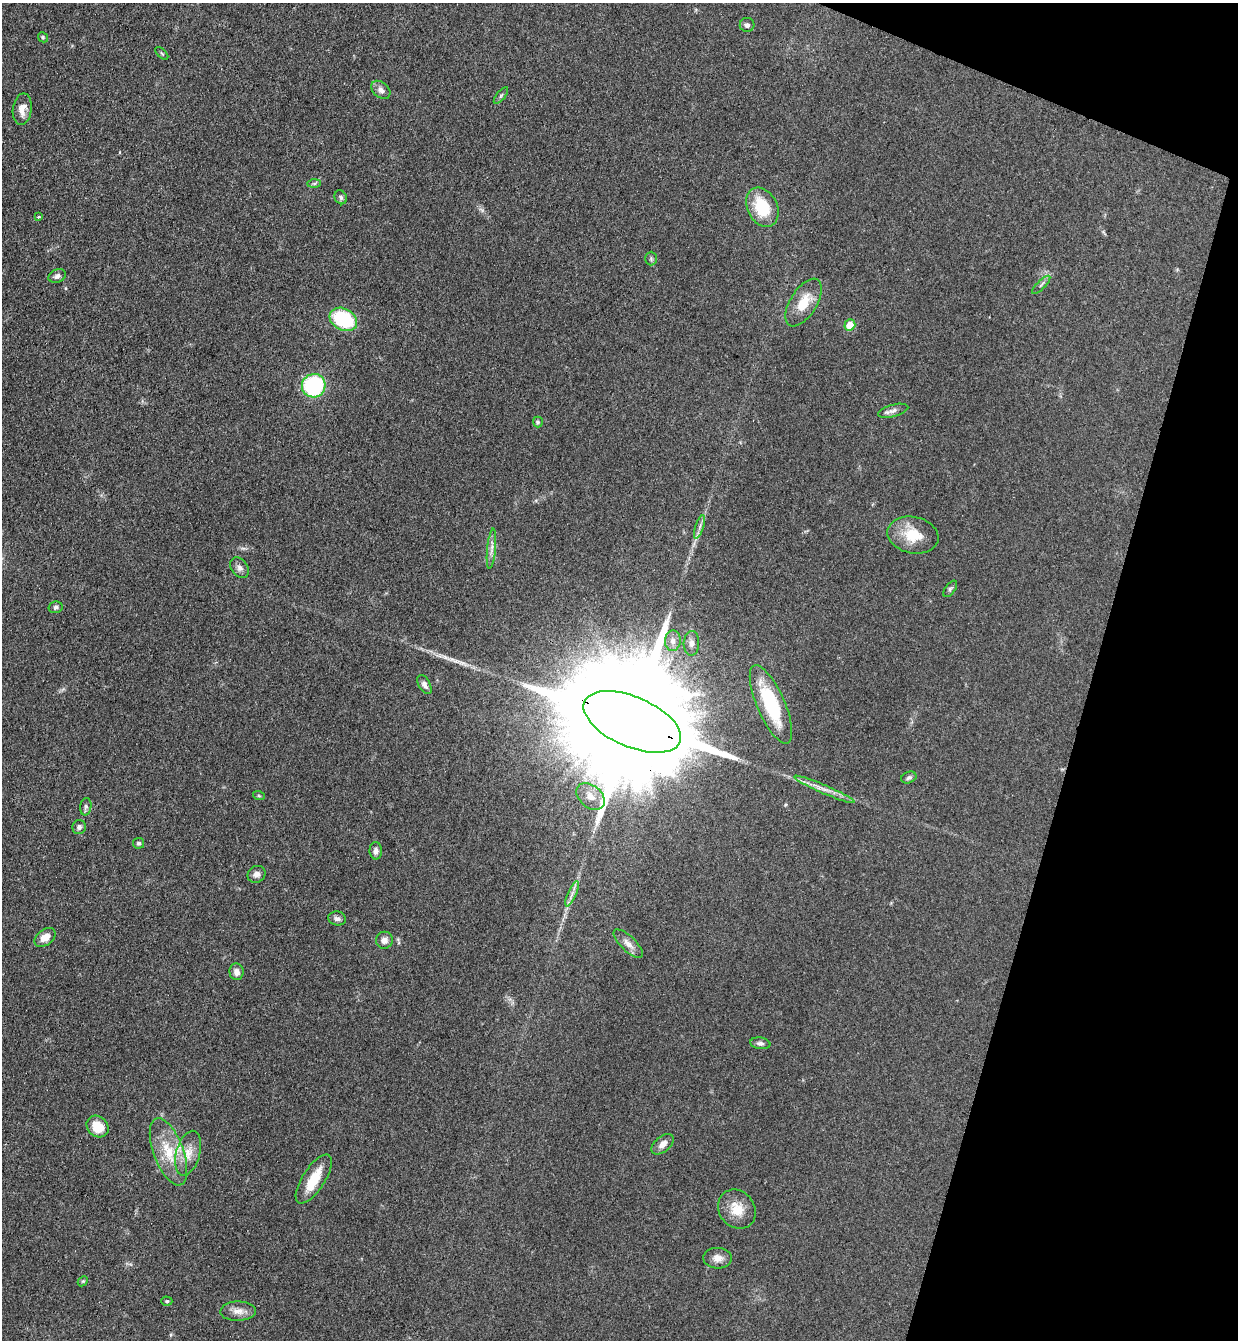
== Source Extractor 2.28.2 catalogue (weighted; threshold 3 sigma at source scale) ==
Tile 8 of 4 x 4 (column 4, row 2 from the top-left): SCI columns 3895-5130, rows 2699-4036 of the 5447 x 5397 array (HDU 1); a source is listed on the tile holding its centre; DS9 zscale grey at full resolution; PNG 1240 x 1342 px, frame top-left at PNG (2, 3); each listed source drawn as its Kron ellipse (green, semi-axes under 4 px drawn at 4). Shown black and unused: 14% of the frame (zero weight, under 3 of 4 exposures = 5% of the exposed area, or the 3 px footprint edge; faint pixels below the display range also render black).
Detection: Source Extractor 2.28.2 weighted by HDU 2 'WHT'; one run over the whole footprint, this tile lists its part. Background 0.0996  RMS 0.0071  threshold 0.0317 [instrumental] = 3 sigma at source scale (4.5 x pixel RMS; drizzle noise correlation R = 1.50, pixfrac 1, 0.05/0.05 arcsec/px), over >= 5 px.
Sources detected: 58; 1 inside a brighter object's white glare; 1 long thin detection or spike segment (spike, bleed or trail) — neither listed nor drawn; the other 56 listed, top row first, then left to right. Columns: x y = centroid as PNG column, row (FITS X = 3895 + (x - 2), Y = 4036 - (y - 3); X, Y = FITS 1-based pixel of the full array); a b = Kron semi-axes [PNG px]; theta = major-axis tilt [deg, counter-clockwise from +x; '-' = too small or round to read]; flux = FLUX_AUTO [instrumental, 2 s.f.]
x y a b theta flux
747 25 7 7 - 2.1
43 37 5 4 - 0.94
162 53 8 3 -45 0.82
381 90 11 7 -41 3.6
501 96 10 3 50 1.2
22 109 16 9 82 6.2
314 184 7 4 1 1.2
341 197 7 6 - 1.5
762 207 21 15 -64 27
39 217 3 3 - 0.72
651 259 7 5 90 1.3
57 276 9 6 22 2.6
1041 285 12 3 45 1.5
804 303 27 13 58 15
343 319 14 10 -28 53
850 325 5 5 - 12
314 386 12 11 - 68
893 411 15 6 14 3.2
538 422 5 5 - 1.1
700 527 12 3 72 2.1
913 535 26 18 -12 18
491 549 20 4 84 3.7
240 568 11 8 -54 3.3
950 589 9 5 54 1.5
56 607 7 5 12 1.7
673 641 10 8 89 3.5
691 643 12 8 88 3.5
424 684 10 5 -61 3
771 704 42 14 -67 47
632 722 52 25 -23 47000
909 778 8 5 22 1.7
825 789 33 4 -23 6.2
259 796 6 4 -19 0.78
590 796 16 11 -40 7.4
86 807 9 5 81 1.8
79 827 7 6 - 2.2
138 843 5 5 - 1.3
376 851 8 6 -89 2.9
256 874 9 8 - 3.4
572 894 13 4 67 3
337 918 9 7 -13 2.2
45 937 12 7 38 6.3
384 940 8 8 - 3.9
628 944 19 7 -44 5
237 972 8 7 - 4
760 1043 10 6 -9 2.2
98 1127 12 10 -44 13
663 1144 13 7 41 4.8
168 1152 35 15 -70 23
188 1153 23 12 74 11
314 1179 28 11 57 17
737 1209 21 17 -52 13
718 1258 14 10 -3 5.4
83 1281 6 4 43 0.89
167 1301 5 4 - 1
238 1311 18 9 2 6
Overlapping masked pixels (flux is a lower limit): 1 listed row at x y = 632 722